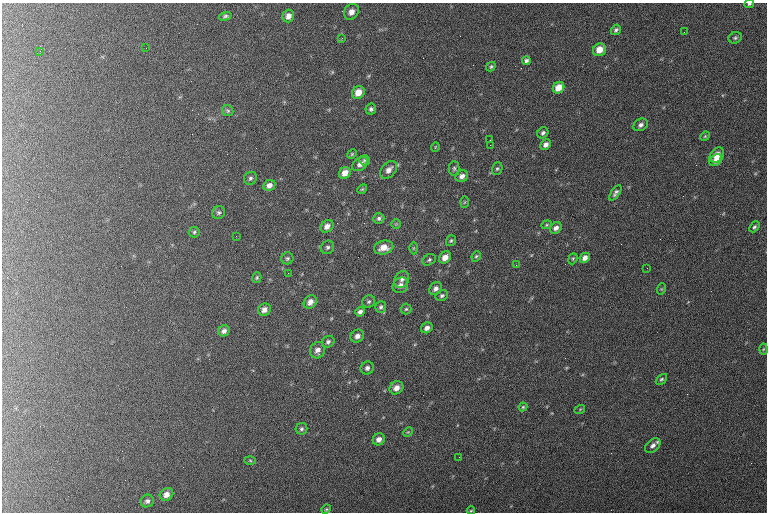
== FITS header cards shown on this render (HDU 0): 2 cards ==
NAXIS1  =                  765 / length of data axis 1
NAXIS2  =                  510 / length of data axis 2

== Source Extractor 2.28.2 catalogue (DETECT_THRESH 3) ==
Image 765 x 510 px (HDU 0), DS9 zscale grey, 1 PNG px = 1 image px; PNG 769 x 514 px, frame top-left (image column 1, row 510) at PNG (2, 3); each listed source drawn as its Kron ellipse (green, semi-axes under 4 px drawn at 4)
Background 128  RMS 6.8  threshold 20.5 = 3 sigma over >= 5 px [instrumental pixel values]
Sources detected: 94; all 94 listed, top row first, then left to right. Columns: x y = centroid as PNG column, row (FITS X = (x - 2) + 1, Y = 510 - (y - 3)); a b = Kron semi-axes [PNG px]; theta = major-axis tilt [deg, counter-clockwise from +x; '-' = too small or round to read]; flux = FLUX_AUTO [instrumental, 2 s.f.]
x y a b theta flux
749 4 5 3 - 700
351 12 8 7 - 3000
225 16 6 4 16 920
288 16 6 6 - 2600
616 30 5 4 - 1100
684 32 2 2 - 270
342 38 4 3 - 510
735 38 7 5 25 940
146 48 2 2 - 240
599 50 7 6 - 5400
40 51 2 2 - 220
526 61 4 4 - 1100
491 67 5 3 - 620
558 88 6 5 - 5100
358 92 7 6 - 4500
371 109 5 5 - 1100
228 111 6 5 - 730
641 125 7 6 - 1600
543 133 6 5 - 1000
705 136 5 4 - 500
490 140 2 2 - 230
490 145 3 2 - 4200
546 145 5 4 - 1900
435 147 5 3 - 340
352 154 5 4 - 560
717 155 8 6 49 5000
365 160 5 5 - 760
716 160 7 5 33 3400
360 164 9 6 36 2000
454 168 7 5 -90 890
497 169 7 5 71 840
389 170 10 6 50 2700
345 173 6 5 - 3900
462 176 7 5 32 2200
250 178 7 6 - 1100
269 185 6 5 - 2100
362 189 5 4 - 560
615 193 9 4 57 1200
464 202 6 4 88 450
218 213 7 6 - 1100
379 218 5 5 - 1100
396 224 5 5 - 570
547 225 5 4 - 550
327 226 7 5 39 2600
754 227 6 4 49 810
556 228 6 5 - 1900
194 232 5 5 - 780
236 236 2 2 - 510
451 241 6 5 - 740
327 247 7 6 - 1100
384 248 10 7 12 4800
413 248 6 4 89 550
476 256 5 4 - 620
445 257 7 5 46 3700
287 258 6 6 - 850
585 258 5 4 - 2200
573 259 6 4 69 580
429 260 7 5 30 930
516 265 3 2 - 450
647 268 2 2 - 300
288 273 3 2 - 470
257 278 5 4 - 670
402 279 9 7 62 1900
400 285 8 7 - 2500
436 289 7 5 43 1900
661 289 6 3 71 440
442 296 6 5 - 990
369 301 7 6 - 910
310 302 7 6 - 2900
381 307 6 5 - 1100
406 309 5 5 - 710
264 310 7 6 - 2300
360 312 5 4 - 1600
427 328 6 5 - 2000
224 331 6 5 - 1800
357 336 7 6 - 2500
328 342 6 5 - 1200
763 349 5 3 - 450
317 350 8 7 - 2500
367 368 7 6 - 1500
661 379 6 4 43 700
396 388 7 6 - 3300
523 407 4 3 - 520
580 409 5 3 - 380
302 429 6 5 - 960
408 432 5 4 - 500
379 439 6 5 - 2400
653 445 9 6 42 1800
459 457 2 2 - 280
250 460 6 4 -2 540
166 494 7 6 - 3000
147 501 7 6 - 1300
326 509 5 4 - 490
471 511 4 3 - 440
At the frame edge (FLAGS 8, measured only in part): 1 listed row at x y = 749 4